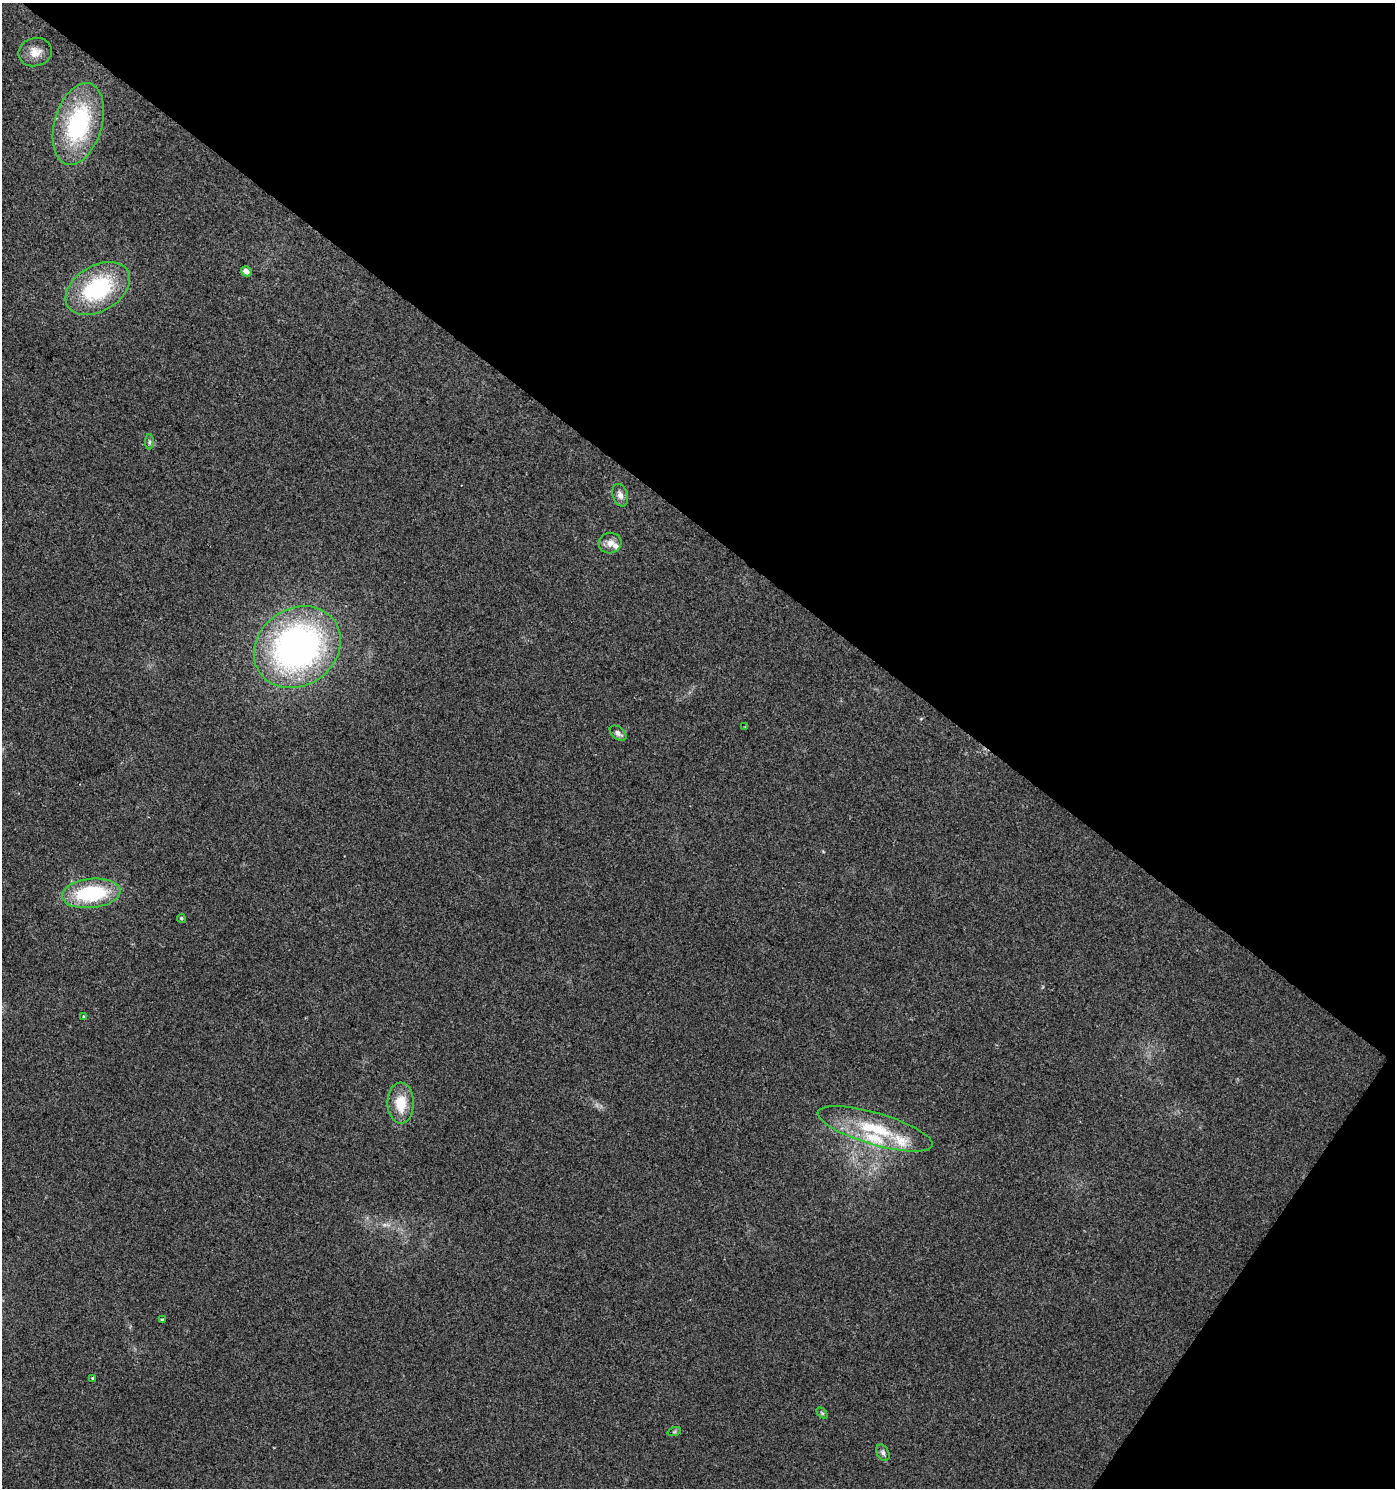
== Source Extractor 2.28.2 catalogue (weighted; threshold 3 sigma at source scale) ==
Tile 8 of 4 x 4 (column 4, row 2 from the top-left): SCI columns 4426-5818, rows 2975-4460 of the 6000 x 5953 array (HDU 1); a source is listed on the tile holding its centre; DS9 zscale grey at full resolution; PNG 1397 x 1490 px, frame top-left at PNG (2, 3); each listed source drawn as its Kron ellipse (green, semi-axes under 4 px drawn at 4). Shown black and unused: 38% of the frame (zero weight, under 2 of 3 exposures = <1% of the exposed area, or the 3 px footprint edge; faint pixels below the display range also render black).
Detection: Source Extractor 2.28.2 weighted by HDU 2 'WHT'; one run over the whole footprint, this tile lists its part. Background 0.049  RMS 0.0067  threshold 0.0303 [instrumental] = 3 sigma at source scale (4.5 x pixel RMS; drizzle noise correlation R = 1.50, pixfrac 1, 0.0396/0.0396 arcsec/px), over >= 5 px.
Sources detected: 23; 3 inside a brighter listed object's ellipse — not listed separately; the other 20 listed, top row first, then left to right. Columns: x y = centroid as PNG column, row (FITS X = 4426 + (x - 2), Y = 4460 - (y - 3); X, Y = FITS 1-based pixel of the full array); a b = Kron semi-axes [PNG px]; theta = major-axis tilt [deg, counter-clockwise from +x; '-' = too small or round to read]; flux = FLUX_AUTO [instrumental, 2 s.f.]
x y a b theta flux
35 52 17 14 13 7.8
78 124 42 24 74 78
246 271 5 5 - 4.1
98 289 35 23 31 65
150 442 8 4 -90 1.3
620 495 11 7 -71 3.5
610 543 11 10 - 5.1
297 647 45 38 35 240
745 726 3 2 - 0.69
618 733 9 6 -39 2.6
91 893 29 14 6 55
181 918 4 4 - 1.1
83 1016 3 3 - 2.4
401 1103 20 13 -90 17
875 1129 60 16 -16 40
162 1320 3 3 - 1
92 1378 3 3 - 0.87
822 1413 6 4 -45 0.95
674 1432 7 4 19 0.96
883 1453 9 6 -62 2